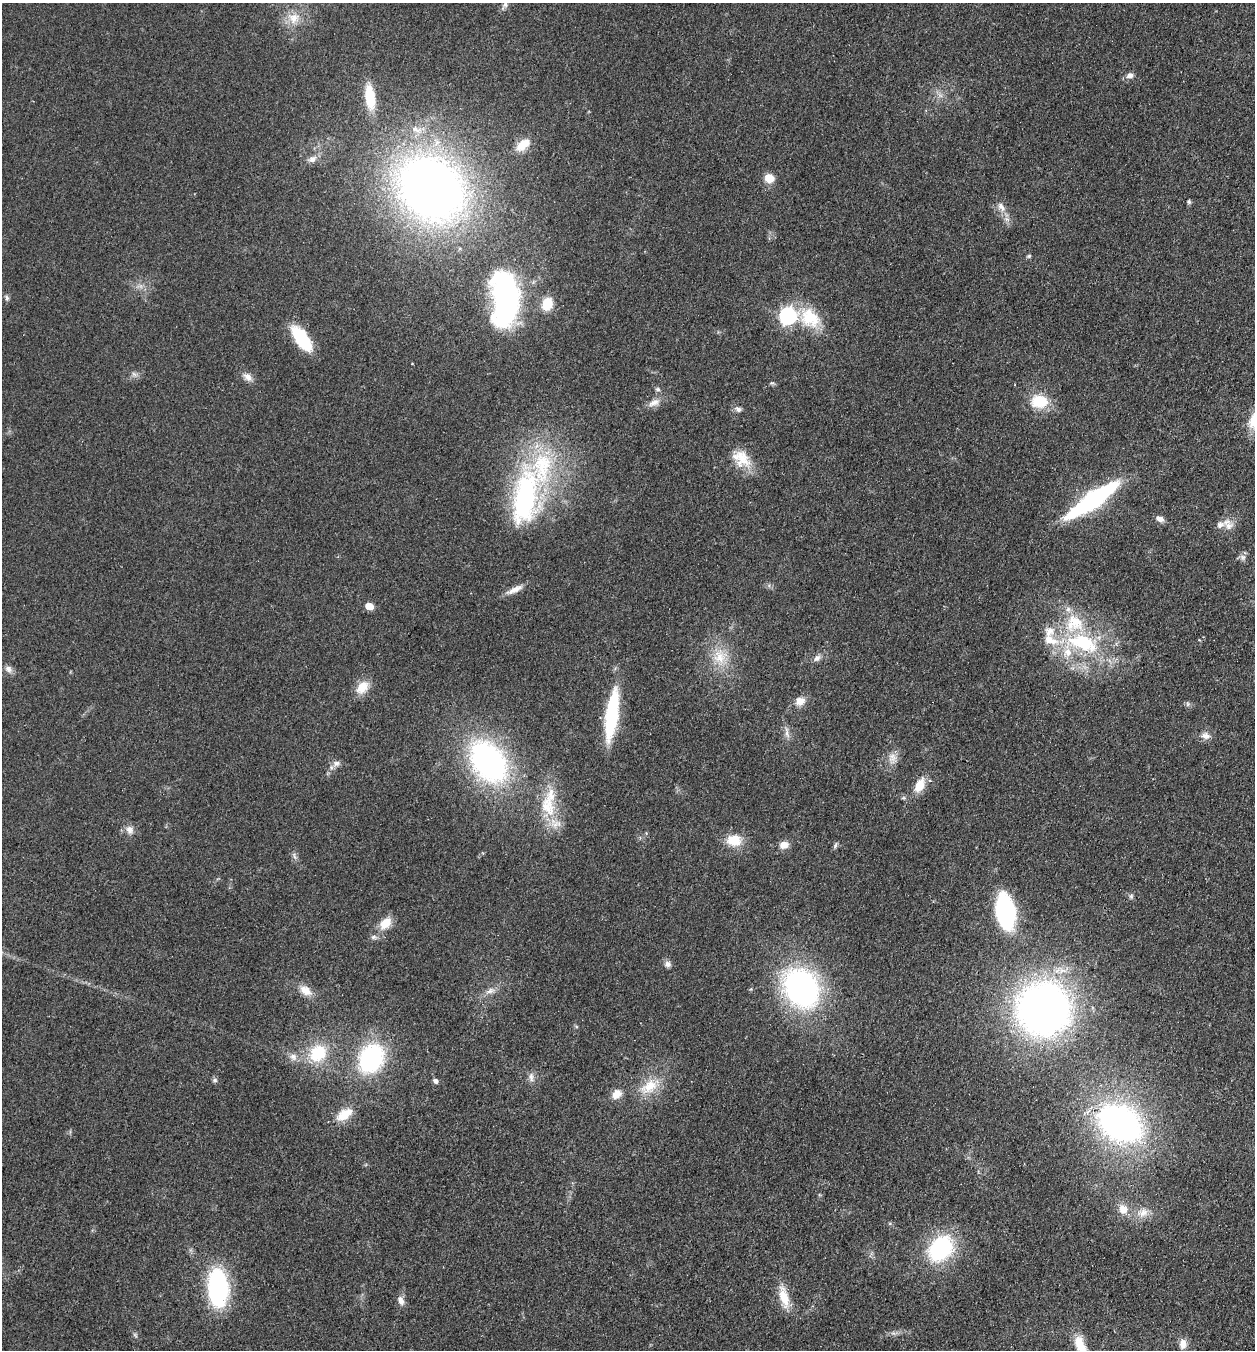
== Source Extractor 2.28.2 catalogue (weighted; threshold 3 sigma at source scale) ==
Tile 6 of 4 x 4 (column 2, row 2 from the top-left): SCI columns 1443-2695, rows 2721-4068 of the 5519 x 5440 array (HDU 1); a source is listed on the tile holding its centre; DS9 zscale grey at full resolution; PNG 1257 x 1352 px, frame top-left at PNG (2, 3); no overlay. Shown black and unused: <1% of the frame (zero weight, under 2 of 3 exposures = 3% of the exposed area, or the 3 px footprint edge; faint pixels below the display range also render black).
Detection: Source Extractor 2.28.2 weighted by HDU 2 'WHT'; one run over the whole footprint, this tile lists its part. Background 0.0925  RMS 0.0083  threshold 0.0372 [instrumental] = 3 sigma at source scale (4.5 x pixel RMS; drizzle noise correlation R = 1.50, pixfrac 1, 0.05/0.05 arcsec/px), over >= 5 px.
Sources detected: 91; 7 inside a brighter listed object's ellipse — not listed separately; the other 84 listed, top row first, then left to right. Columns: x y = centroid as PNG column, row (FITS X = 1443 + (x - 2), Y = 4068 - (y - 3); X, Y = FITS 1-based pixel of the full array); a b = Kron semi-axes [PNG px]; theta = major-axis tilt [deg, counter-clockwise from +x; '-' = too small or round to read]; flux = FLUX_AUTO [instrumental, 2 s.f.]
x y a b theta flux
505 5 12 6 59 2.5
294 18 17 16 - 14
1130 75 8 7 - 3.9
370 97 25 10 -82 30
523 145 19 11 40 12
312 159 13 8 34 4.7
769 178 9 8 - 12
431 189 55 46 -43 690
1189 202 5 5 - 1.6
1001 207 15 8 -51 6
1029 256 6 5 - 1.2
7 298 9 5 -69 1.9
505 299 53 25 -88 200
547 304 13 10 70 19
787 315 7 7 - 230
809 318 31 23 -39 33
302 338 29 12 -55 41
412 363 2 2 - 0.69
134 374 8 5 -45 2.2
247 377 13 9 -45 5.2
772 383 6 6 - 1.3
658 389 7 5 -21 1.7
1039 401 20 15 -2 25
654 403 17 9 23 6.6
738 409 10 7 -33 2.9
742 457 29 18 -66 19
525 498 76 32 81 150
1093 500 42 10 34 190
1159 519 10 6 -24 4.4
1229 526 13 11 32 6.8
1243 557 9 8 - 3.1
514 590 25 7 26 7
369 606 7 5 -20 13
1068 609 8 7 - 3.4
1083 643 49 24 -14 77
719 657 20 18 -85 19
817 658 10 7 46 3.5
9 669 10 8 -47 4
362 687 18 12 49 13
800 701 13 10 18 7.5
1188 704 7 4 -90 1.5
611 715 52 12 82 68
787 733 16 5 -77 4.2
1206 736 12 9 -18 4.9
892 757 13 12 - 6.6
488 762 37 24 -54 240
336 763 11 8 16 3.9
930 780 5 4 - 1.4
919 785 16 9 65 15
547 807 33 20 -63 32
130 830 12 9 -64 5.3
734 840 19 14 -6 17
784 845 11 8 -2 6.6
835 845 9 5 66 1.8
294 856 10 4 -77 2
1131 896 6 6 - 1.7
1005 911 22 13 -79 130
385 923 15 10 46 14
373 937 8 6 1 2.4
668 964 9 8 - 3.3
801 988 38 29 -60 210
751 989 4 4 - 0.8
305 991 17 11 -35 9.6
490 991 14 7 21 5.1
1043 1009 38 38 - 510
318 1053 18 16 44 35
293 1057 11 9 -43 4.8
371 1059 28 22 64 100
531 1077 13 7 -85 3.8
215 1080 7 5 -16 1.8
435 1081 6 5 - 2.7
649 1086 28 17 35 21
616 1094 13 9 47 7.9
344 1115 22 12 33 15
1120 1123 29 21 -30 350
1123 1209 15 12 -66 9.5
1143 1213 17 12 32 9.6
940 1248 24 18 49 94
218 1288 28 14 -86 150
784 1297 31 11 -75 16
401 1300 13 8 -69 4.6
135 1335 8 4 -53 1.4
1183 1344 11 8 89 6.4
1080 1345 23 11 -70 16
Isophote crosses this tile's border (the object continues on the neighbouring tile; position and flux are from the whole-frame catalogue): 1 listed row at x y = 1080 1345